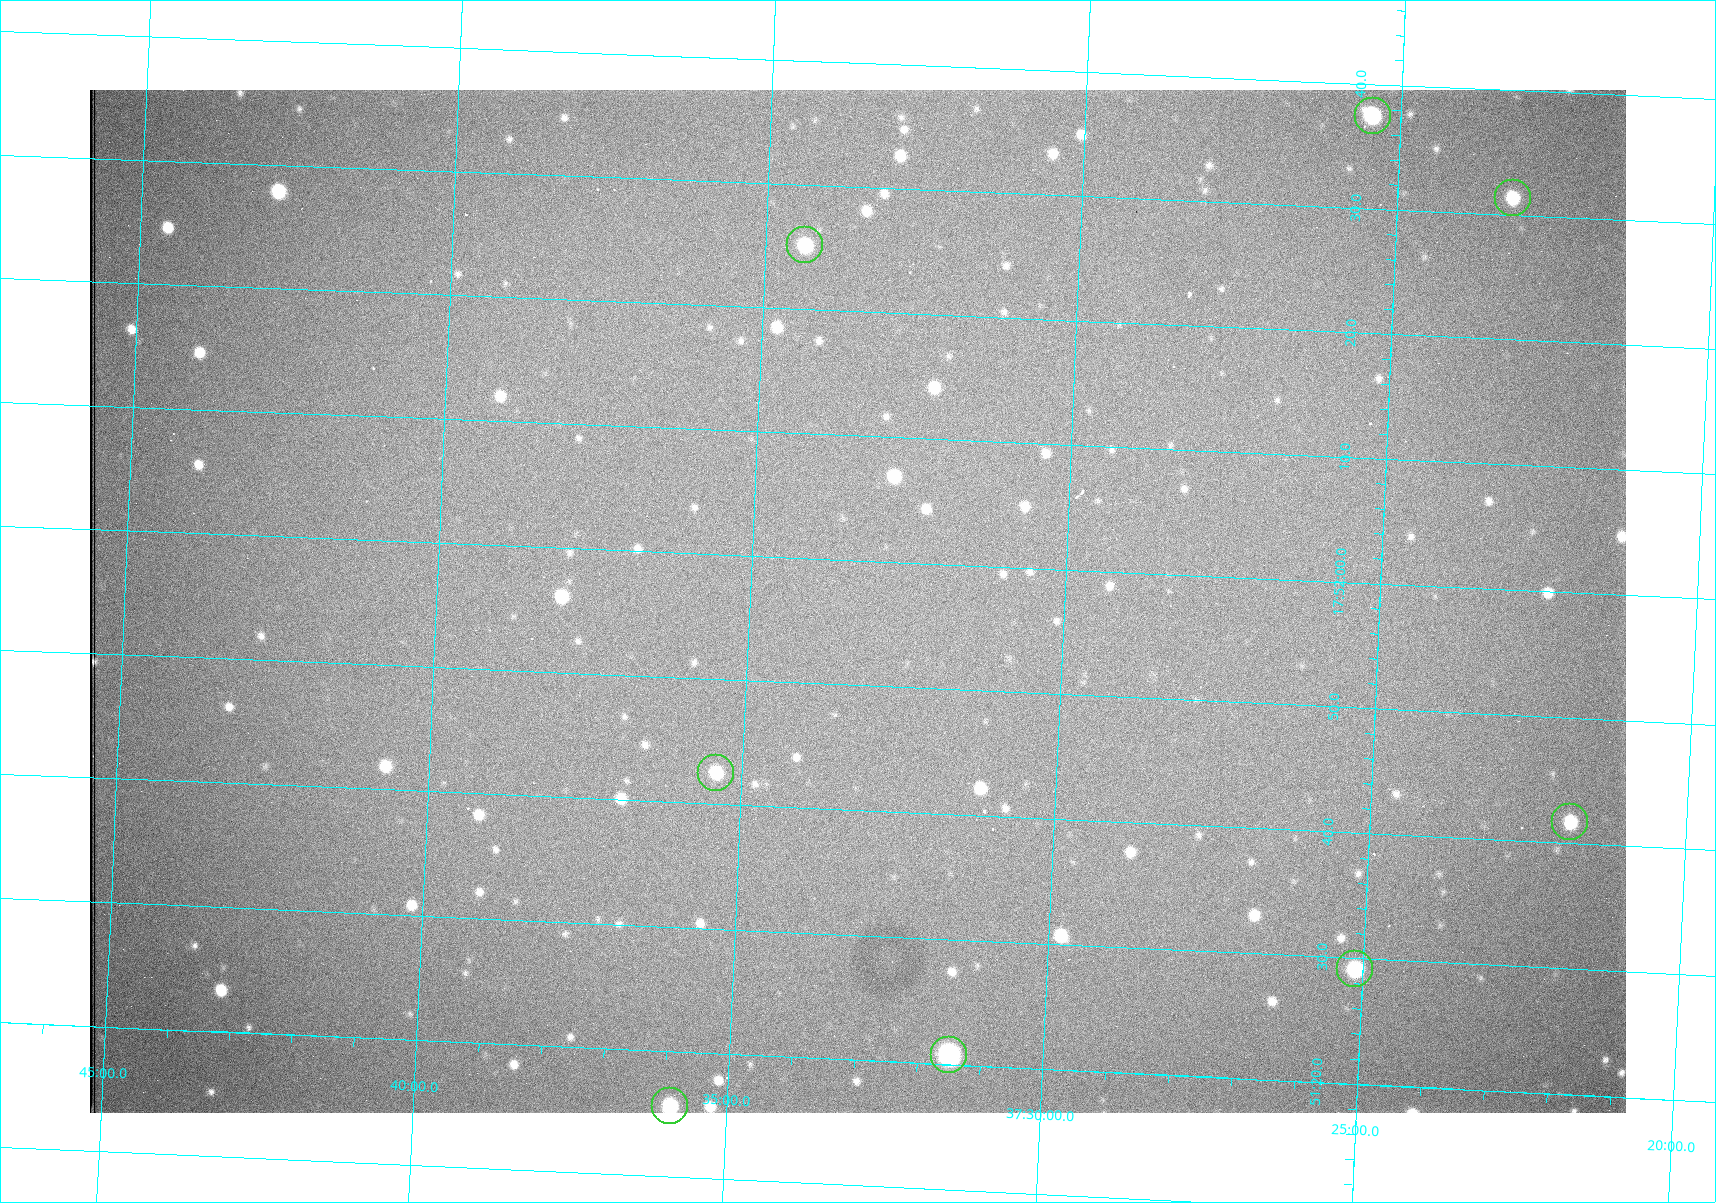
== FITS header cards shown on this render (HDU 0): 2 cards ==
NAXIS1  =                 1536 /fastest changing axis
NAXIS2  =                 1023 /next to fastest changing axis

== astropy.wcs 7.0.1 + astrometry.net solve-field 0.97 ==
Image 1536 x 1023 px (HDU 0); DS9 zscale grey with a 90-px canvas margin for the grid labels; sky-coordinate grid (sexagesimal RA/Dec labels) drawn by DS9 from the SOLVED WCS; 8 Tycho-2 reference stars matched to detected sources circled (green)
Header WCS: RA---TAN/DEC--TAN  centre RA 17:51:57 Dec +37:33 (267.99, +37.55 deg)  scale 0.958 arcsec/px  FOV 24.5' x 16.3'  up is +87 deg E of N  parity flipped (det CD > 0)
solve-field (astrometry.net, Tycho-2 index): VERIFIED the header's WCS against the Tycho-2 star catalogue (8 matches, 0 conflicts) and refined it, rather than solving blind
Solved WCS: RA---TAN-SIP/DEC--TAN-SIP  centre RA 17:51:57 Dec +37:33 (267.99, +37.55 deg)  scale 0.956 arcsec/px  FOV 24.5' x 16.3'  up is +87 deg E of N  parity flipped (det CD > 0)
The solver's refit moves the header's centre by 0.93 arcsec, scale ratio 0.9973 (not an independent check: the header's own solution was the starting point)
Tycho-2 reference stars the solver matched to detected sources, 8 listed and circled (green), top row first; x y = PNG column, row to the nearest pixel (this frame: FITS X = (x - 90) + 1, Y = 1023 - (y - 90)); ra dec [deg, ICRS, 3 dp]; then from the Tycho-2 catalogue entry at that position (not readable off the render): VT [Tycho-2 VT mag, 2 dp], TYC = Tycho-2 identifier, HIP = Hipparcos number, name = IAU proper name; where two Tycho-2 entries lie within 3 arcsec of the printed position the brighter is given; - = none
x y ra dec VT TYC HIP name
1373 116 268.156 +37.424 11.25 2620-712-1 - -
1513 198 268.131 +37.386 12.62 2620-526-1 - -
805 245 268.105 +37.573 11.82 3089-995-1 - -
716 773 267.927 +37.590 11.84 3089-1137-1 - -
1570 822 267.924 +37.364 11.94 2620-391-1 - -
1355 969 267.871 +37.419 11.35 2620-812-1 - -
949 1055 267.836 +37.525 9.96 3089-889-1 - -
670 1106 267.815 +37.598 11.54 3089-1081-1 - -